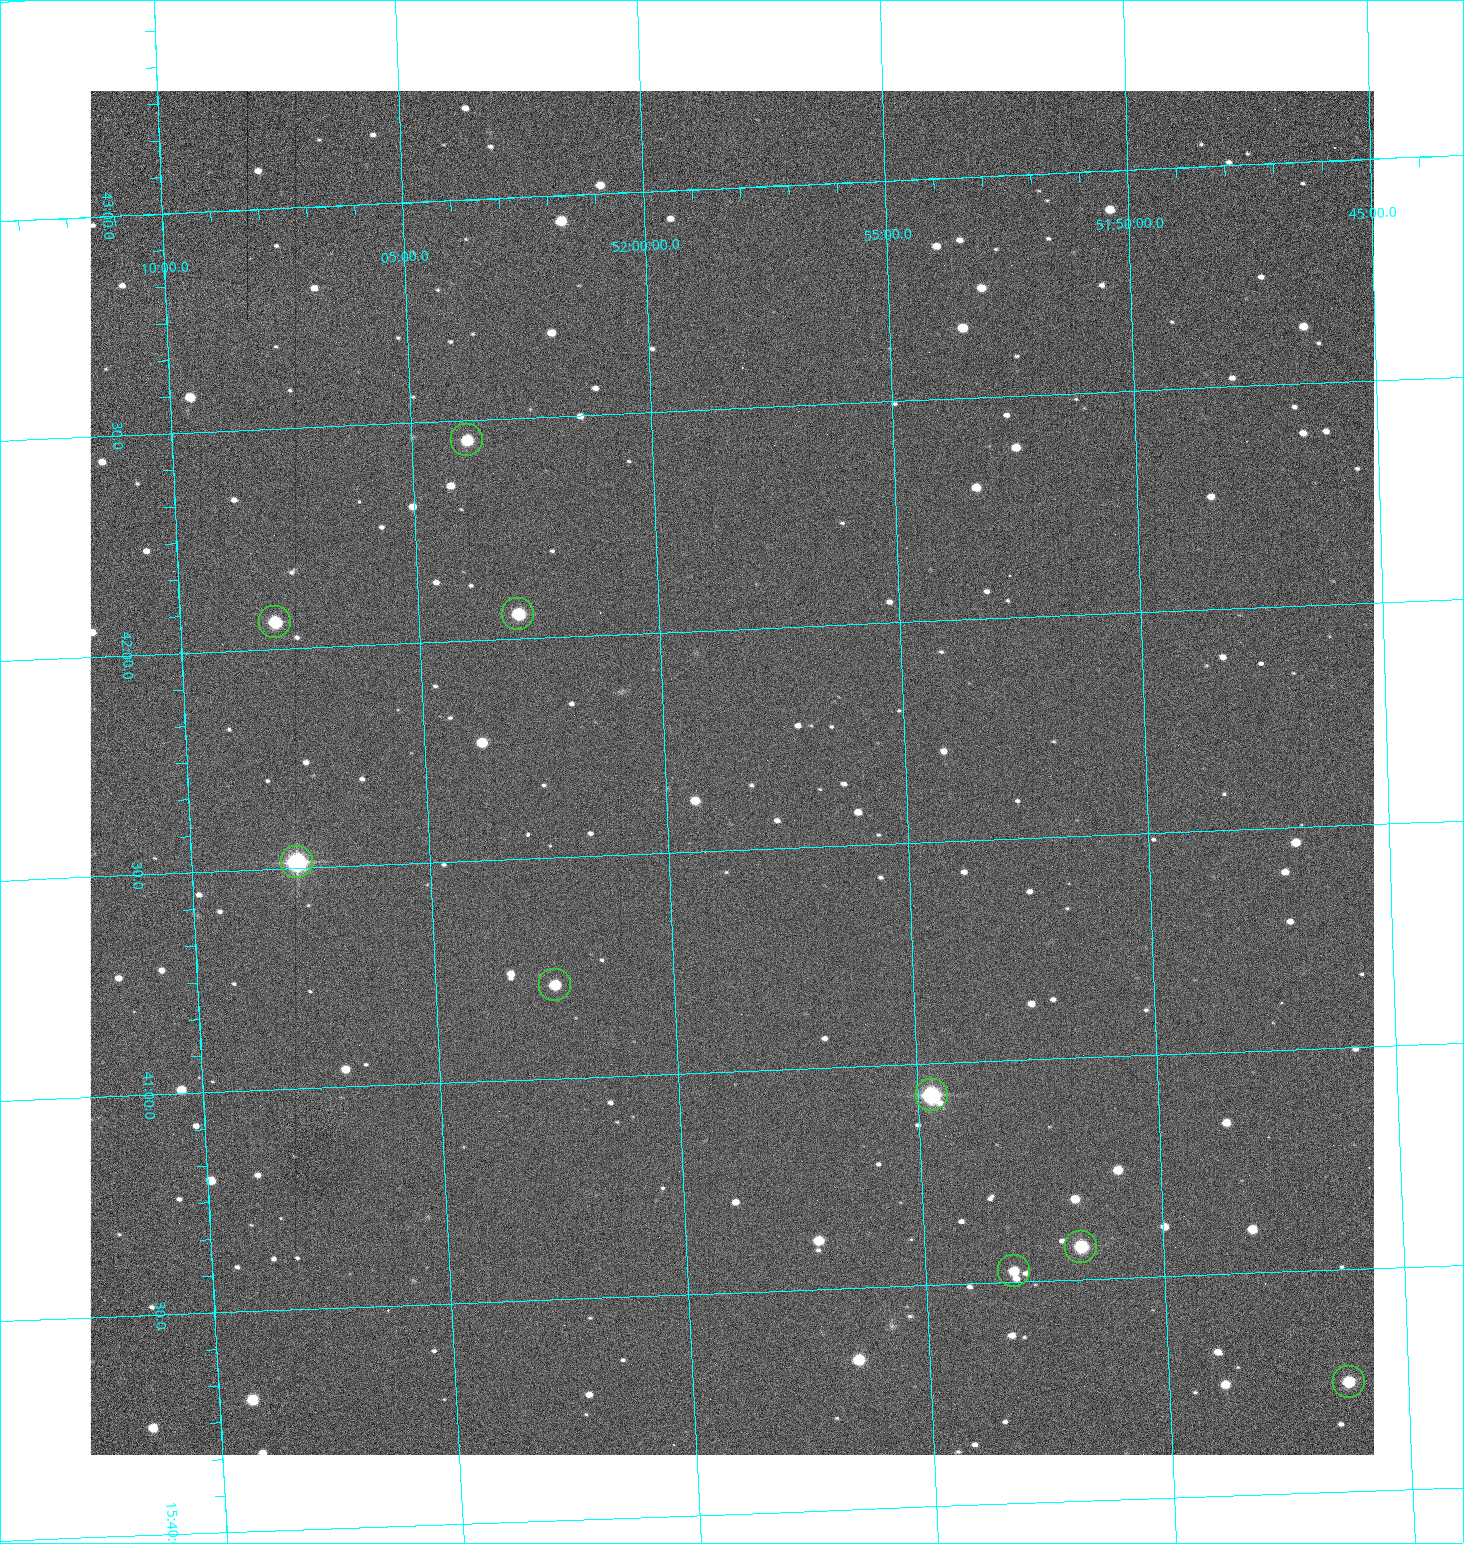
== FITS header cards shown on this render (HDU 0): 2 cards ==
NAXIS1  =                 1284 /fastest changing axis
NAXIS2  =                 1364 /next to fastest changing axis

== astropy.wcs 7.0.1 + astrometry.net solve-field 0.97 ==
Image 1284 x 1364 px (HDU 0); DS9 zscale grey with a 90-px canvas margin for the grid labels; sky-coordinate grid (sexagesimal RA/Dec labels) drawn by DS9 from the SOLVED WCS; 9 Tycho-2 reference stars matched to detected sources circled (green)
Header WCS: RA---TAN/DEC--TAN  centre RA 15:41:41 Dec +51:59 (235.42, +51.98 deg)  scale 1.26 arcsec/px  FOV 26.9' x 28.5'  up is +92 deg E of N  parity flipped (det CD > 0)
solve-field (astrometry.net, Tycho-2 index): VERIFIED the header's WCS against the Tycho-2 star catalogue (9 matches, 0 conflicts) and refined it, rather than solving blind
Solved WCS: RA---TAN-SIP/DEC--TAN-SIP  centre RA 15:41:41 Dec +51:59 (235.42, +51.98 deg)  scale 1.25 arcsec/px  FOV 26.8' x 28.5'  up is +92 deg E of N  parity flipped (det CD > 0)
The solver's refit moves the header's centre by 0.51 arcsec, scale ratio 0.997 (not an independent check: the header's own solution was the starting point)
Tycho-2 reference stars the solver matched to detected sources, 9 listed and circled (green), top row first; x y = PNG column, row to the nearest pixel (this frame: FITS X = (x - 91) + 1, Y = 1364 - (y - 91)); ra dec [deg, ICRS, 3 dp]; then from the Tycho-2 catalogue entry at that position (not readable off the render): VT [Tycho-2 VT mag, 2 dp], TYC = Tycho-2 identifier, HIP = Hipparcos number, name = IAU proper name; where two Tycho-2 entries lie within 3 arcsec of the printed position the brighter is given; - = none
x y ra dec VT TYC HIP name
468 440 235.614 +52.064 11.61 3489-1132-1 - -
519 614 235.514 +52.049 11.19 3489-1407-1 - -
276 622 235.515 +52.133 11.12 3489-1380-1 - -
298 862 235.378 +52.130 9.31 3489-1322-1 76850 -
556 985 235.303 +52.042 11.52 3489-958-1 - -
933 1095 235.232 +51.912 9.59 3489-824-1 - -
1082 1247 235.143 +51.862 10.97 3489-1016-1 - -
1015 1271 235.131 +51.886 12.29 3489-908-1 - -
1350 1382 235.062 +51.771 11.53 3489-1453-1 - -